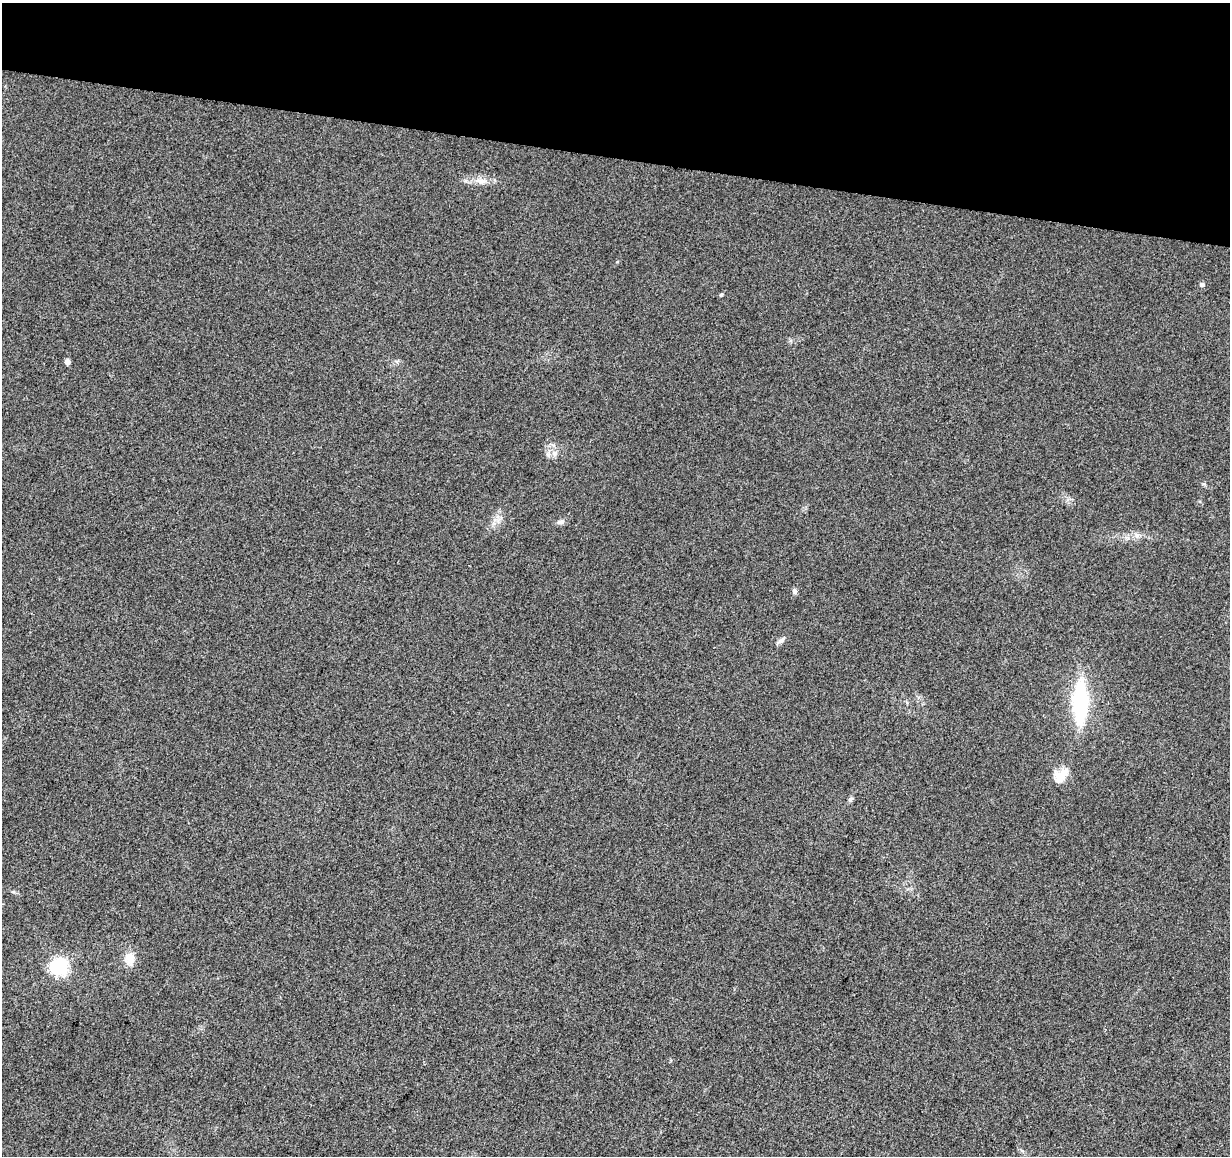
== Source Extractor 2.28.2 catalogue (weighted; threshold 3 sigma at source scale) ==
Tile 2 of 4 x 4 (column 2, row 1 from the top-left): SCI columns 1240-2467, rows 3749-4902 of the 4926 x 5130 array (HDU 1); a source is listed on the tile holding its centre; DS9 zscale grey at full resolution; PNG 1232 x 1158 px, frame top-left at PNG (2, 3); no overlay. Shown black and unused: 13% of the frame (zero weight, under 3 of 5 exposures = <1% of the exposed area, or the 3 px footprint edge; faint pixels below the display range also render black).
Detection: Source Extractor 2.28.2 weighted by HDU 2 'WHT'; one run over the whole footprint, this tile lists its part. Background 0.0271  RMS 0.0046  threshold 0.0207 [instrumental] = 3 sigma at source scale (4.5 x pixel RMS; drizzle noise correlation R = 1.50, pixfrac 1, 0.0396/0.0396 arcsec/px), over >= 5 px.
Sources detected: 14; all 14 listed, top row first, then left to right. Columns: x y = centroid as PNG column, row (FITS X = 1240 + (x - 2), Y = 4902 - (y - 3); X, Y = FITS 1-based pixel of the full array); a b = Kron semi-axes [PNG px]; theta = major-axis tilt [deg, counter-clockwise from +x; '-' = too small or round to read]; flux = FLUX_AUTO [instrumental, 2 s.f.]
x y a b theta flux
481 181 18 6 -10 3.7
1202 284 5 4 - 1.6
721 295 5 4 - 0.56
67 362 4 4 - 3.1
555 453 9 7 57 2.2
561 522 11 6 5 1.6
1137 536 7 6 - 1.4
795 591 7 6 - 1.2
782 640 12 5 44 1.5
1080 702 42 15 89 44
1061 776 20 12 42 6.9
850 799 8 4 36 0.88
129 958 15 11 -84 5.1
59 967 7 6 - 160
Unlisted compact peaks at least as high as the median listed source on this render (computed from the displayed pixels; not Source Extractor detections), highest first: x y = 1204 484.